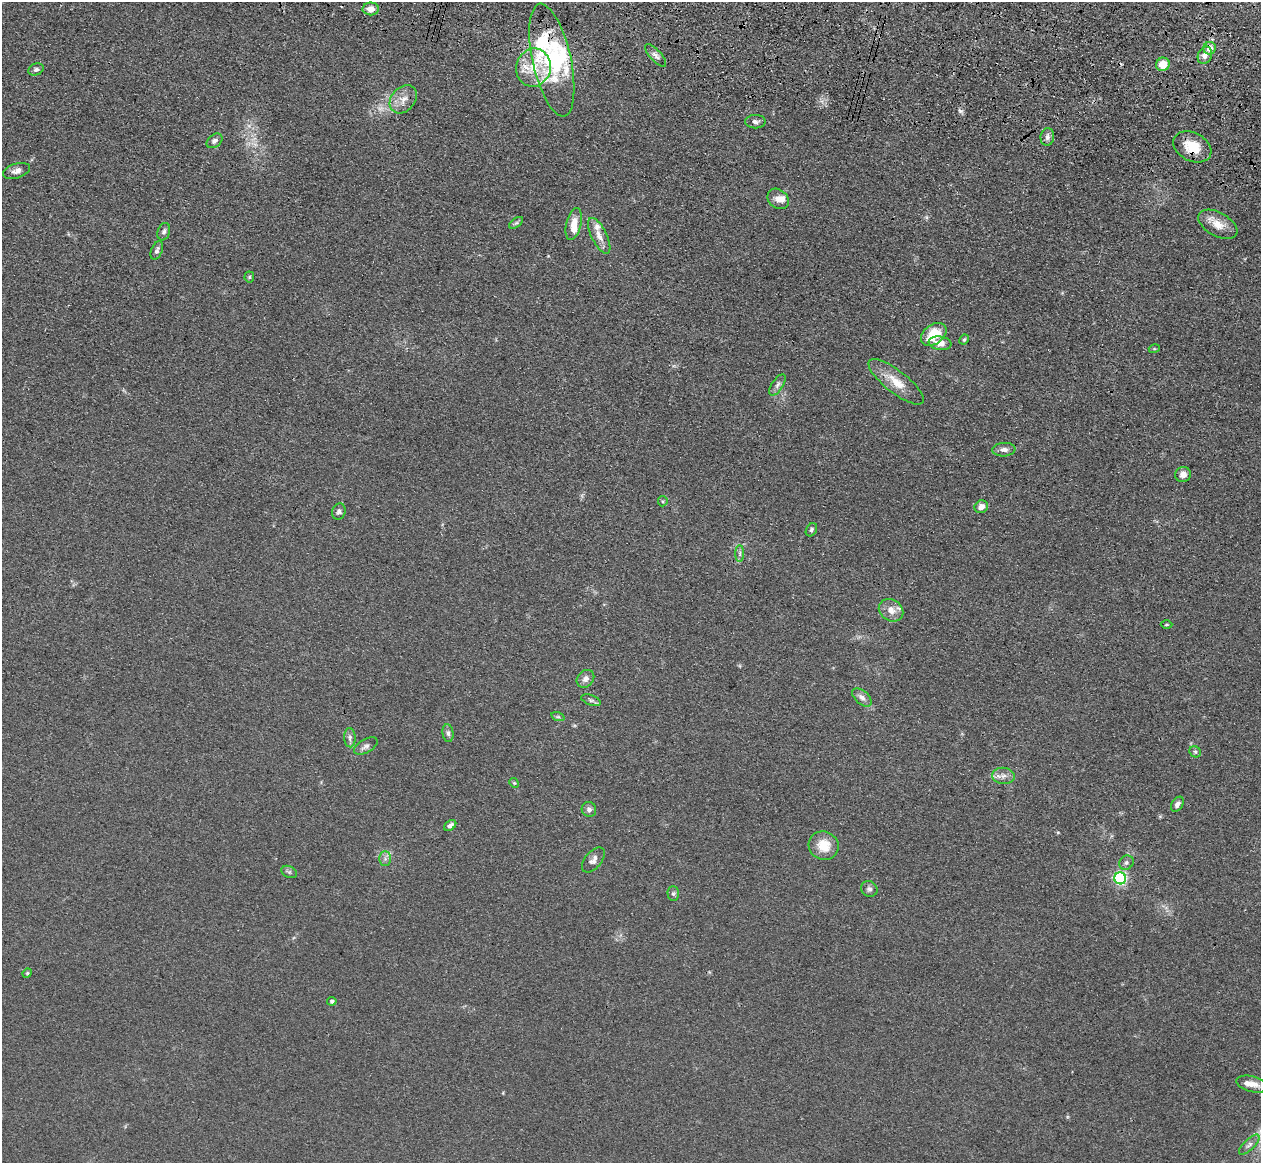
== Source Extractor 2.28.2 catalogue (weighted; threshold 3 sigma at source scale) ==
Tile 10 of 4 x 4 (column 2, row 3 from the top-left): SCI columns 1296-2554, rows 1524-2684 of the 5108 x 5248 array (HDU 1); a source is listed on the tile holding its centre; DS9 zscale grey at full resolution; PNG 1263 x 1165 px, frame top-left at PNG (2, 2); each listed source drawn as its Kron ellipse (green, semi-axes under 4 px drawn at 4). Shown black and unused: <1% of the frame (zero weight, under 3 of 4 exposures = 6% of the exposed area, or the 3 px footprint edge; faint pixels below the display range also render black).
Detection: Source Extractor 2.28.2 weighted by HDU 2 'WHT'; one run over the whole footprint, this tile lists its part. Background 0.0613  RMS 0.0074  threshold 0.0333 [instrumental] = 3 sigma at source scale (4.5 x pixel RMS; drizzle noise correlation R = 1.50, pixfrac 1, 0.05/0.05 arcsec/px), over >= 5 px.
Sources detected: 72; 1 too faint to see at this stretch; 2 inside a brighter object's white glare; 1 cosmic-ray / hot-pixel residue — neither listed nor drawn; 6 inside a brighter listed object's ellipse — not listed separately; the other 62 listed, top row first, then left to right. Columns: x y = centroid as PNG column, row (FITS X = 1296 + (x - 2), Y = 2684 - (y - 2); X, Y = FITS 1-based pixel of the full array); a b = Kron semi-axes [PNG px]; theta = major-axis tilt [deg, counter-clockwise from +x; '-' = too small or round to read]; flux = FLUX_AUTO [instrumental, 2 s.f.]
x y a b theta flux
371 9 8 6 1 6.2
1210 48 6 6 - 6.7
656 55 14 5 -48 3.2
1205 55 9 7 65 5
552 60 57 19 -77 58
1163 64 7 6 - 12
533 68 19 17 80 21
36 69 8 5 21 2
403 99 15 11 49 8.1
755 122 10 6 1 3
1047 137 9 6 82 2.7
215 141 9 6 37 2.6
1192 147 20 14 -27 19
17 171 14 7 17 4.1
778 199 11 9 -41 5
516 223 8 4 36 1.4
574 224 16 7 77 8.5
1218 224 21 12 -29 11
164 232 9 6 72 2.2
599 236 20 7 -64 7.4
157 251 9 5 68 2.4
249 277 5 5 - 1
934 334 14 9 37 22
964 340 5 3 - 0.94
940 343 11 6 -7 6.9
1154 349 5 3 - 0.85
896 382 34 11 -38 15
777 385 12 5 56 2.8
1004 450 11 6 4 3.6
1183 474 8 7 - 4.5
663 501 5 4 - 0.99
981 507 7 6 - 4.4
339 512 8 6 73 2.3
811 530 7 5 59 1.6
740 554 8 4 -90 1.8
891 610 13 10 -33 7.4
1166 625 6 3 1 0.82
585 679 10 8 46 4.1
862 697 11 6 -42 3.6
591 700 10 5 -20 1.9
558 717 7 4 -18 1.2
448 733 9 5 -82 2.3
350 738 9 5 -88 2.6
366 746 13 6 29 2.9
1195 752 6 5 - 1.6
1003 776 11 8 -6 4.6
514 783 5 4 - 0.93
1177 804 8 5 57 2.9
589 809 7 7 - 2.7
450 825 7 4 40 3
824 846 15 14 - 15
385 859 7 6 - 2.3
593 860 15 8 50 4.1
1126 863 7 6 - 2.1
289 872 8 5 -26 1.6
1120 878 6 6 - 150
869 889 8 7 - 2.6
673 894 7 5 -89 1.6
27 973 5 4 - 0.89
332 1001 5 4 - 1.6
1252 1084 16 7 -14 6.6
1249 1145 13 5 45 3.1
Overlapping masked pixels (flux is a lower limit): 2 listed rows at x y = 1210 48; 1192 147